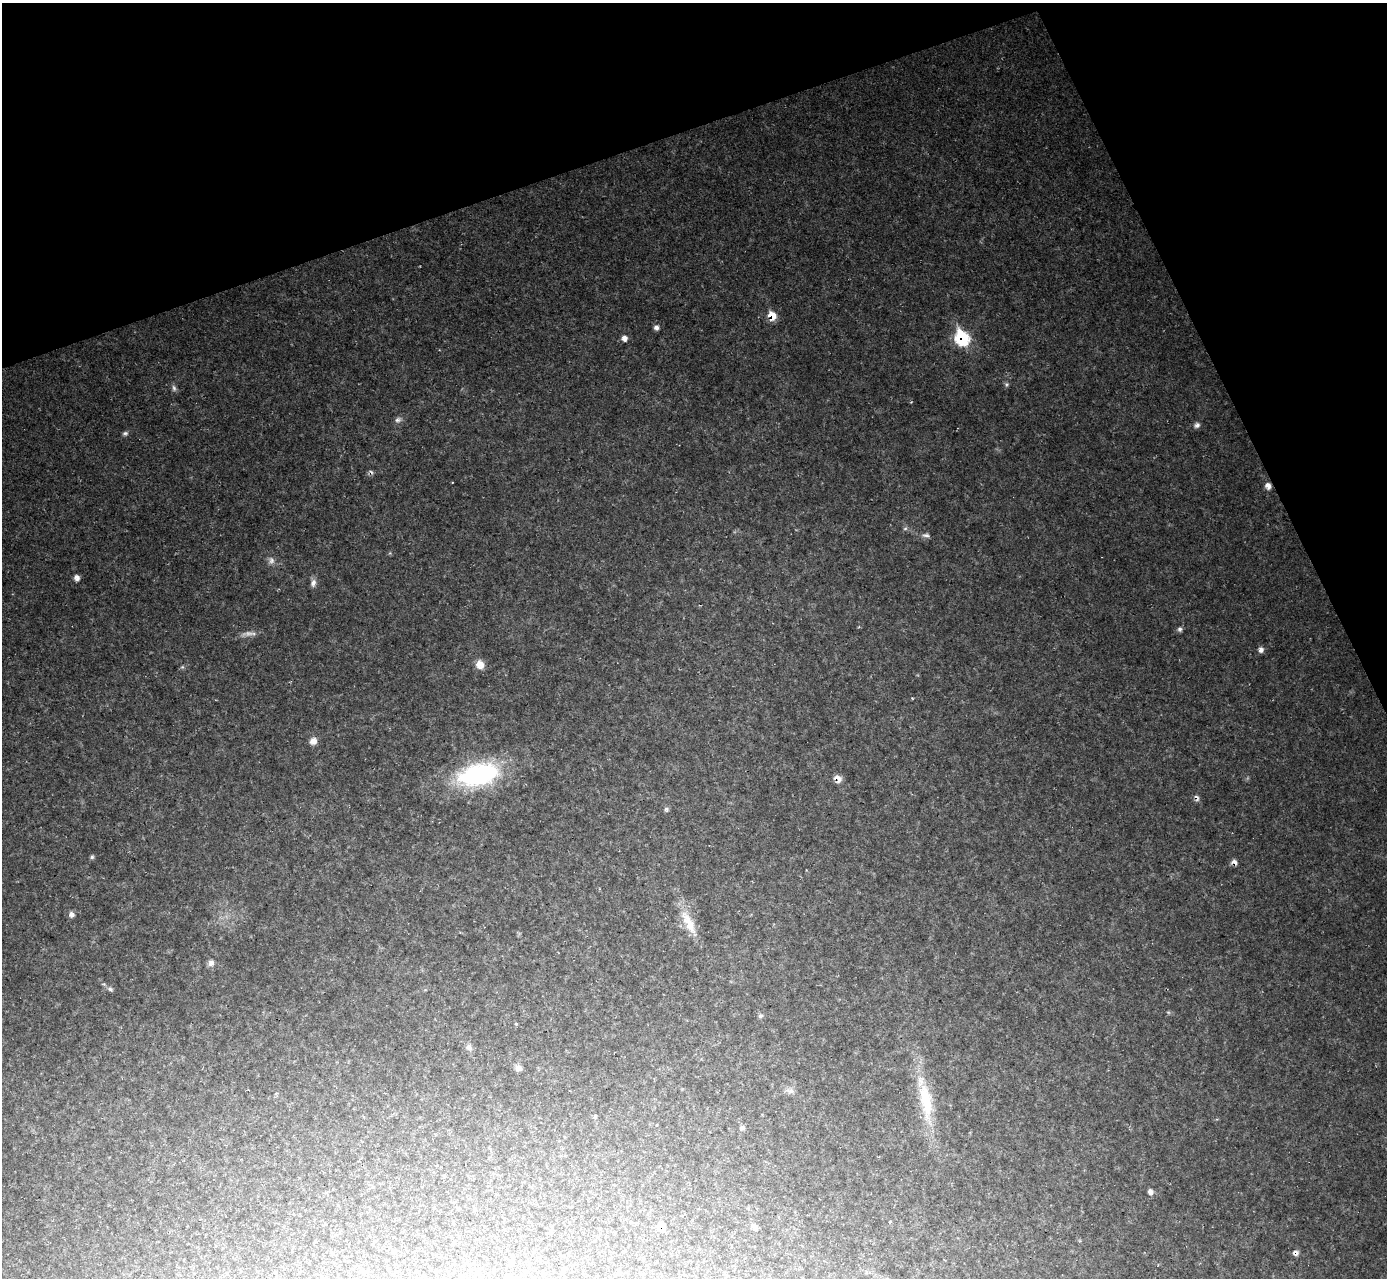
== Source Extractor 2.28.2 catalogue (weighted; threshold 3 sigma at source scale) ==
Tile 3 of 4 x 4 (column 3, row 1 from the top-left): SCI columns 2773-4157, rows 3976-5251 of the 5545 x 5530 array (HDU 1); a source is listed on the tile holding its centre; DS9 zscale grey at full resolution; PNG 1389 x 1280 px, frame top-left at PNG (2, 3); no overlay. Shown black and unused: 18% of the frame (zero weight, under 2 of 3 exposures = <1% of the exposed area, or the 3 px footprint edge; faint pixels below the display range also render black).
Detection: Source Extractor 2.28.2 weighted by HDU 2 'WHT'; one run over the whole footprint, this tile lists its part. Background 0.0366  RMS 0.0071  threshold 0.0319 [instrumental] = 3 sigma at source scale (4.5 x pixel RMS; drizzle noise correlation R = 1.50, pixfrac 1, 0.05/0.05 arcsec/px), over >= 5 px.
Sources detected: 54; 1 too faint to see at this stretch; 1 cosmic-ray / hot-pixel residue — not listed; the other 52 listed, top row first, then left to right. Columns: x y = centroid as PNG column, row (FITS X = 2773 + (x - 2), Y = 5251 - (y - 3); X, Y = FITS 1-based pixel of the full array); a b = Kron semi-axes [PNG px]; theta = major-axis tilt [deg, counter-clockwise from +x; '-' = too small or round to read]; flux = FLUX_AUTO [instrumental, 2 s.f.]
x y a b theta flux
772 316 8 7 - 16
656 327 6 6 - 2.8
624 338 7 7 - 4.1
962 338 11 8 -64 78
1006 384 6 6 - 1.6
174 388 10 7 -62 2.5
911 402 4 4 - 0.59
398 420 11 8 29 3.2
1197 425 9 7 48 2.9
125 433 8 6 21 2.1
371 472 8 5 -39 1.9
1268 486 9 7 -62 4.5
905 528 7 6 - 1.8
926 535 12 7 -3 3.1
390 553 5 5 - 0.96
271 561 12 9 -76 4.4
77 578 7 6 - 4
313 583 11 7 -89 4.2
1180 629 7 6 - 2.2
249 633 24 7 12 5.5
1261 650 7 6 - 3.3
480 665 9 8 - 10
182 667 7 5 2 1.4
912 698 5 3 - 0.63
313 741 10 9 - 5.2
478 775 48 24 15 120
838 778 9 8 - 6.2
1196 798 9 7 -68 2.7
666 809 7 6 - 1.9
92 857 6 5 - 1.5
1234 862 7 6 - 3.4
71 914 7 6 - 3.6
689 923 42 13 -64 21
211 963 9 8 - 3.6
110 989 9 6 -36 2.2
425 990 6 3 18 0.76
1168 1012 6 4 -70 1.1
760 1016 7 6 - 2.2
516 1024 5 4 - 0.68
469 1047 8 8 - 3.3
518 1068 9 7 -27 3.3
790 1091 14 9 -5 4.4
926 1101 64 17 -81 48
595 1117 5 4 - 1.3
742 1128 7 6 - 2.3
1150 1192 7 6 - 3.5
474 1209 6 3 71 0.79
890 1222 4 4 - 0.74
661 1227 7 6 - 10
754 1227 8 6 -39 3.2
394 1252 7 5 1 1.2
1296 1253 8 8 - 3.6
Overlapping masked pixels (flux is a lower limit): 9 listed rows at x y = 772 316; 962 338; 371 472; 1268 486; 838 778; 1196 798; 1234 862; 661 1227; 1296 1253